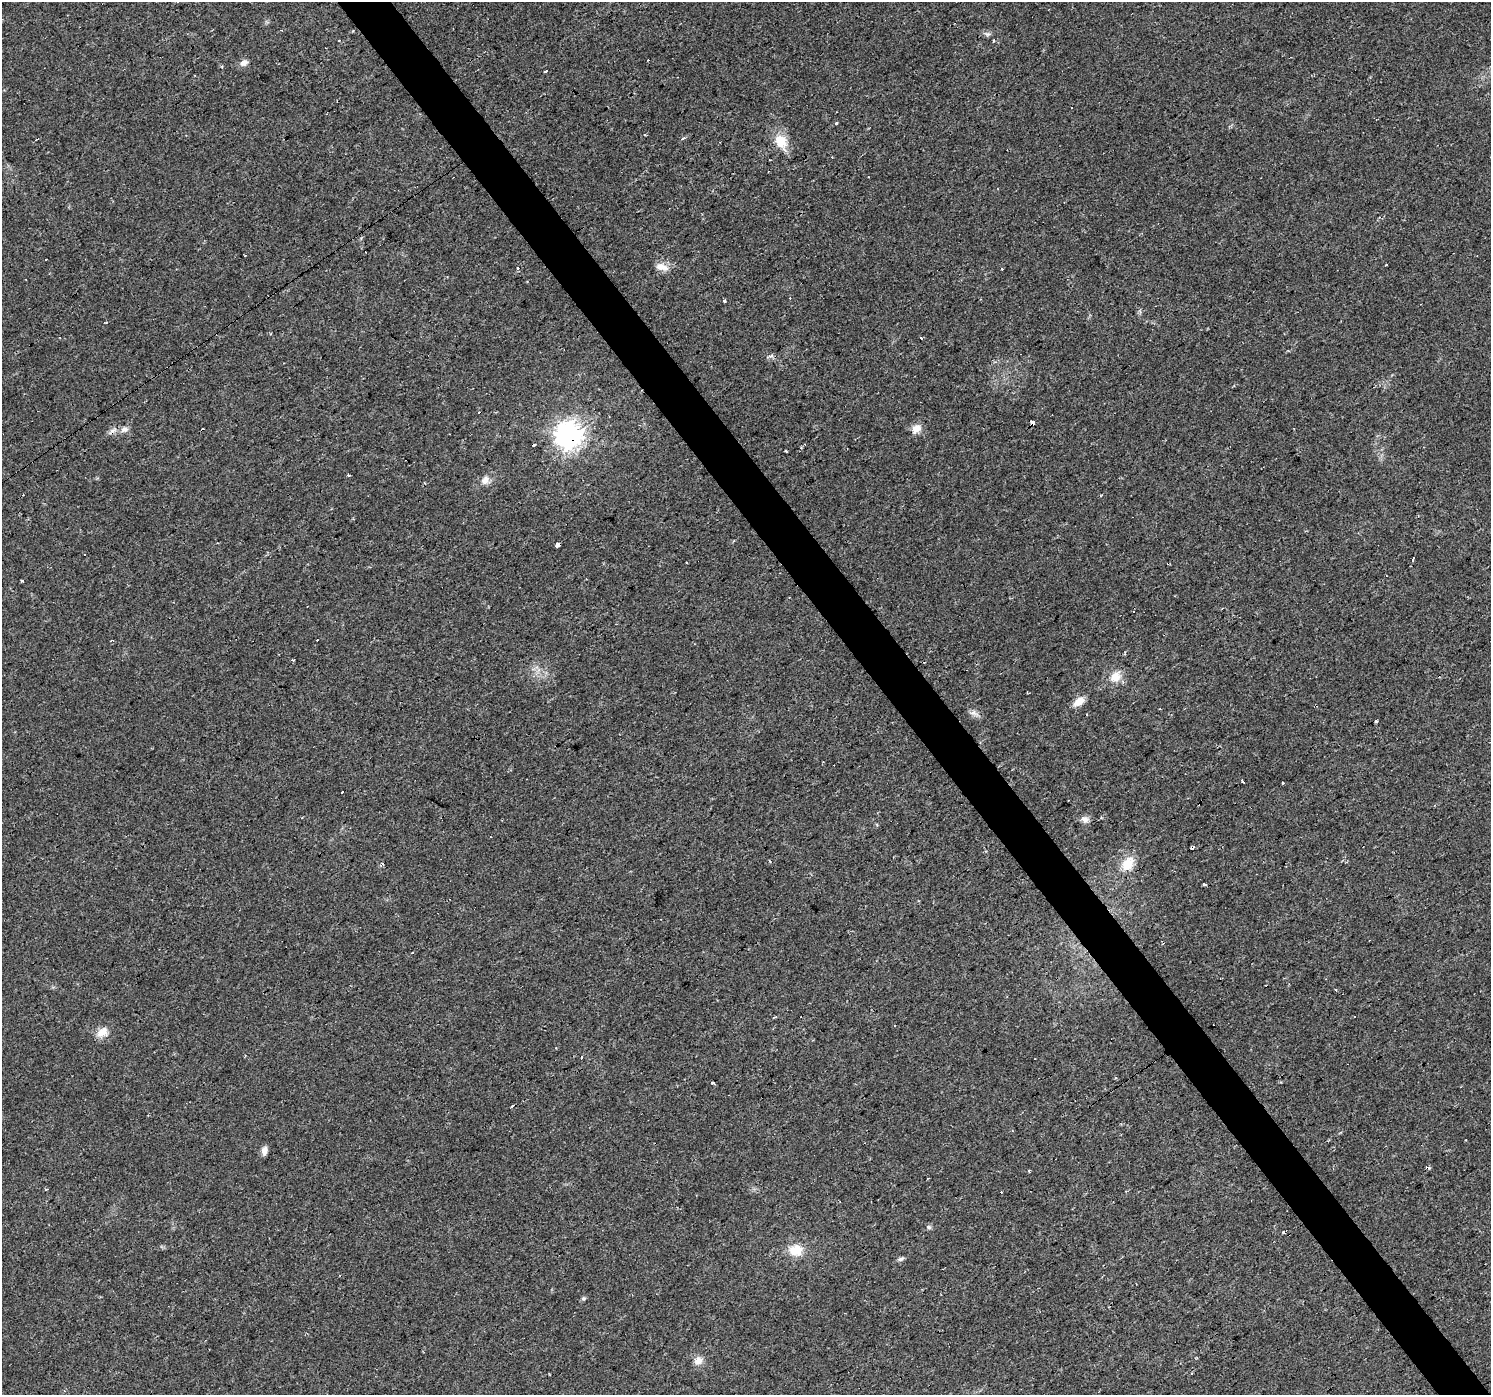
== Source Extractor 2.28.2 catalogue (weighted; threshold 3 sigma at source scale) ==
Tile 6 of 4 x 4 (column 2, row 2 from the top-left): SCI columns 1492-2980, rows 2979-4371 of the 5959 x 5893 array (HDU 1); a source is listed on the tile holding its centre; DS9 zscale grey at full resolution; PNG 1493 x 1397 px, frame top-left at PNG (2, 2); no overlay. Shown black and unused: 4% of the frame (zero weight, under 2 of 3 exposures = <1% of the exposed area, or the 3 px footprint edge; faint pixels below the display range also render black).
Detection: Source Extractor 2.28.2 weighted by HDU 2 'WHT'; one run over the whole footprint, this tile lists its part. Background 0.0205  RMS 0.0033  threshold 0.0149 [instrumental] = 3 sigma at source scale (4.5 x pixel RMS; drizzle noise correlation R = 1.50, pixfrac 1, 0.0396/0.0396 arcsec/px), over >= 5 px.
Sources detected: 78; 24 cosmic-ray / hot-pixel residue — not listed; the other 54 listed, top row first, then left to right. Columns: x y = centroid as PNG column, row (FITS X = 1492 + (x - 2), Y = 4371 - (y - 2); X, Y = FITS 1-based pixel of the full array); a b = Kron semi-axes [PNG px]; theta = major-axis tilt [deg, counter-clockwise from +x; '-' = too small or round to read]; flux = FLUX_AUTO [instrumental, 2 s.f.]
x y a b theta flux
987 34 8 6 -13 0.86
339 40 3 3 - 1
994 41 3 3 - 0.56
244 63 10 7 25 1.7
546 71 3 3 - 1.7
836 123 3 3 - 0.57
683 138 4 3 - 1.4
781 141 20 14 -60 6.3
868 177 3 2 - 0.42
245 256 3 2 - 0.28
45 259 3 3 - 3.4
662 267 17 9 -15 3
518 269 3 3 - 1.6
724 300 4 3 - 2.5
921 338 3 2 - 0.45
771 356 9 3 13 0.63
1032 422 4 3 - 3.6
1294 428 3 3 - 1.2
124 429 10 8 14 1.6
916 429 13 10 48 2.7
569 436 9 9 - 360
349 476 3 3 - 1.8
485 480 13 9 56 2.3
557 546 4 3 - 23
84 555 3 3 - 0.74
1413 559 5 3 - 2.1
686 563 3 3 - 1.7
22 580 3 3 - 4.5
112 640 4 3 - 0.32
317 640 3 3 - 0.58
293 660 3 3 - 1
1115 677 15 12 37 4.4
1079 701 13 8 32 3.3
974 713 13 7 -18 1.5
1242 781 3 3 - 0.95
342 792 3 3 - 5.3
1085 819 11 8 -26 1.6
770 861 4 3 - 0.37
1128 864 21 14 58 6.4
1204 884 3 3 - 0.94
412 953 2 2 - 0.4
774 1017 6 2 8 0.41
102 1032 17 9 41 3.2
1116 1077 3 3 - 0.45
713 1083 4 3 - 1.8
512 1106 4 2 - 0.36
264 1151 11 6 86 1.6
1028 1170 3 3 - 0.51
929 1227 7 5 -16 0.7
1283 1232 3 3 - 0.53
796 1250 17 13 2 5.7
901 1259 8 5 22 0.83
583 1298 6 5 - 0.57
698 1361 11 10 - 2.4
Overlapping masked pixels (flux is a lower limit): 3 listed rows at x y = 1032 422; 569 436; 557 546